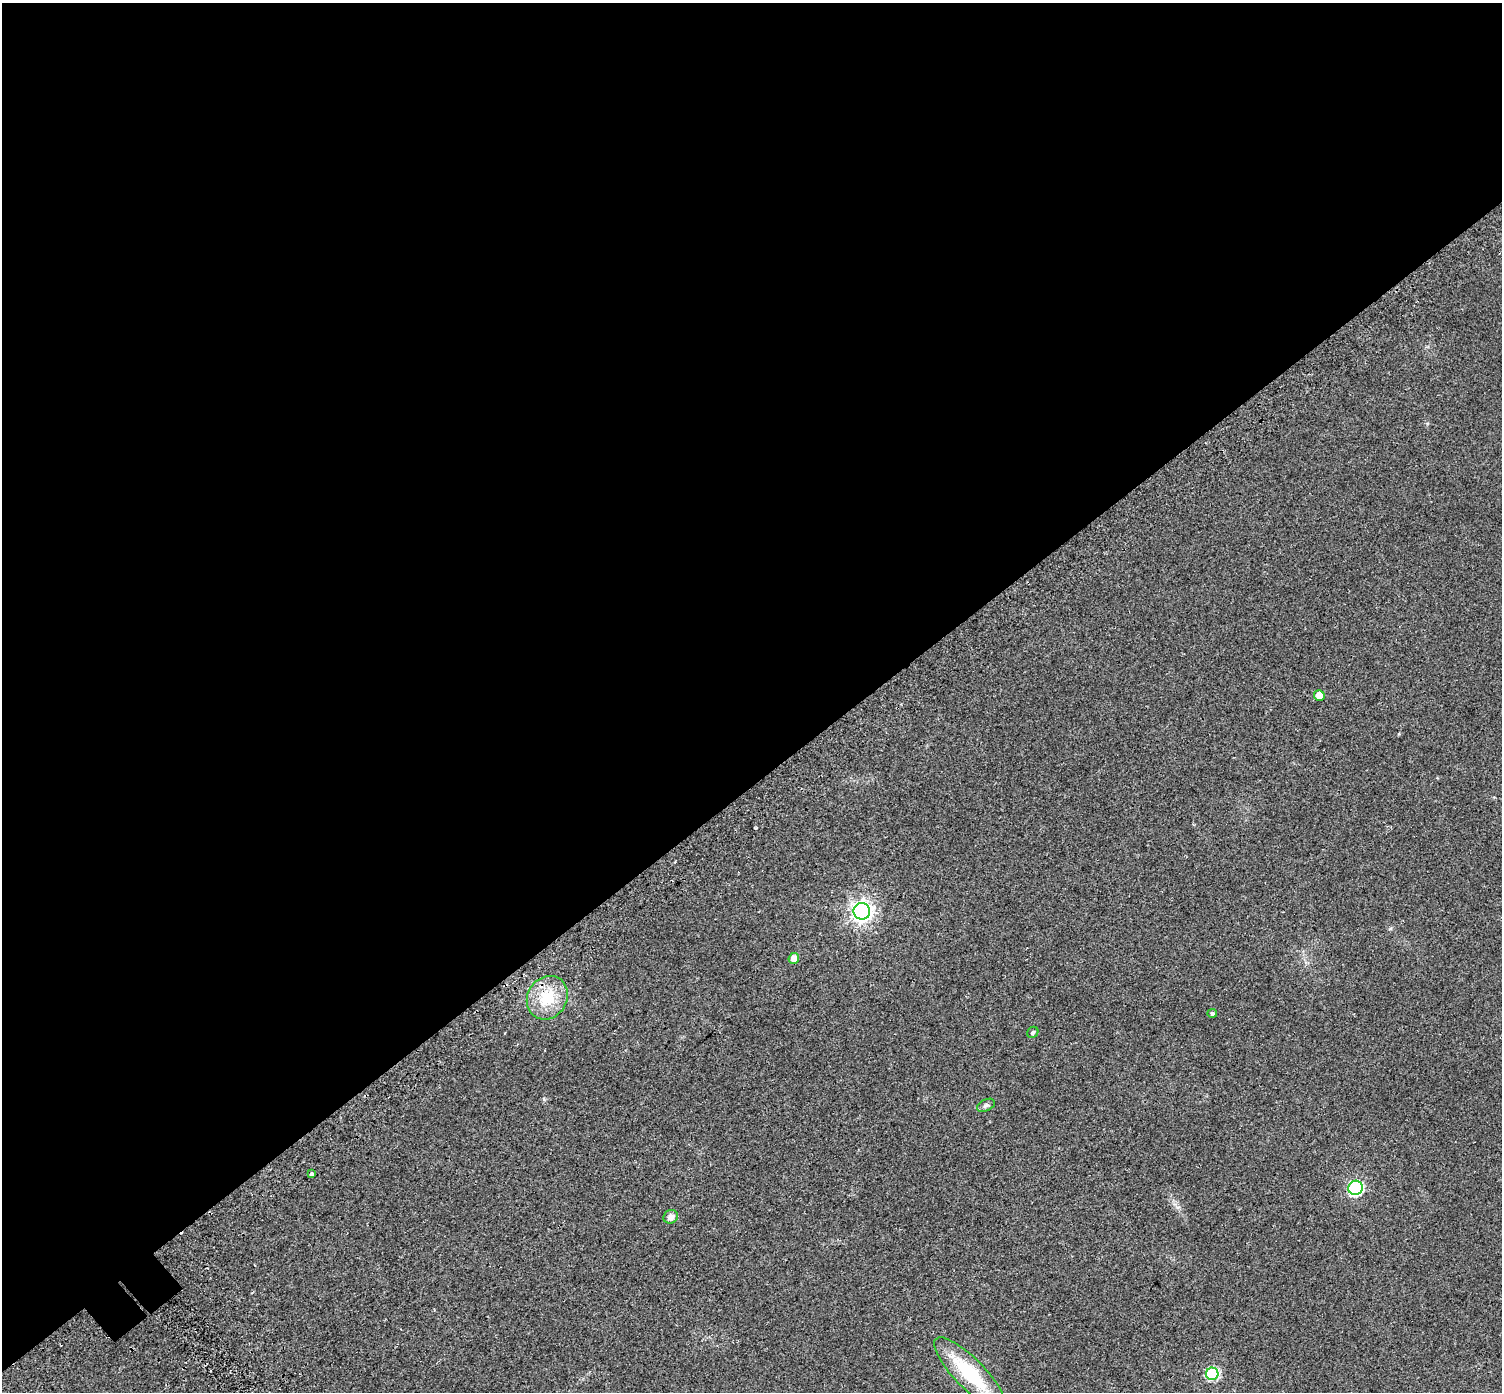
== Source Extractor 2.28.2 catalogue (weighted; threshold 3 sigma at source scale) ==
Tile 2 of 4 x 4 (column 2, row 1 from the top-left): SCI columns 1567-3066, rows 4461-5850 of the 6126 x 6079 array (HDU 1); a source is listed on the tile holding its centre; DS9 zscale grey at full resolution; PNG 1504 x 1394 px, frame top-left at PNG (2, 3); each listed source drawn as its Kron ellipse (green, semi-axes under 4 px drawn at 4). Shown black and unused: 57% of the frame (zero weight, under 2 of 3 exposures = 4% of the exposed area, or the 3 px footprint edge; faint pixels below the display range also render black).
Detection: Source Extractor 2.28.2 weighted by HDU 2 'WHT'; one run over the whole footprint, this tile lists its part. Background 0.0555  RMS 0.011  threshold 0.0511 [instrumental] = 3 sigma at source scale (4.5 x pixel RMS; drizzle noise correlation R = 1.50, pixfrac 1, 0.0396/0.0396 arcsec/px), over >= 5 px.
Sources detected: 12; all 12 listed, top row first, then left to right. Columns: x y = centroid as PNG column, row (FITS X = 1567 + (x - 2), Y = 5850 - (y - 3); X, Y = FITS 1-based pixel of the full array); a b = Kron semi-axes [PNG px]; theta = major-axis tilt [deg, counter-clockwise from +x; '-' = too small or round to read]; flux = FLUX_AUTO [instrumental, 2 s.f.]
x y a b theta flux
1319 695 5 5 - 12
862 911 8 8 - 640
794 958 5 5 - 10
547 998 22 19 57 39
1212 1013 5 4 - 2.3
1033 1032 6 5 - 2
986 1105 9 6 24 3.1
312 1174 3 3 - 27
1355 1188 7 7 - 170
671 1217 7 6 - 6.1
969 1373 48 15 -45 73
1212 1374 6 6 - 100
Isophote crosses this tile's border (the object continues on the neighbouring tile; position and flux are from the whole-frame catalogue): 1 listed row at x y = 969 1373